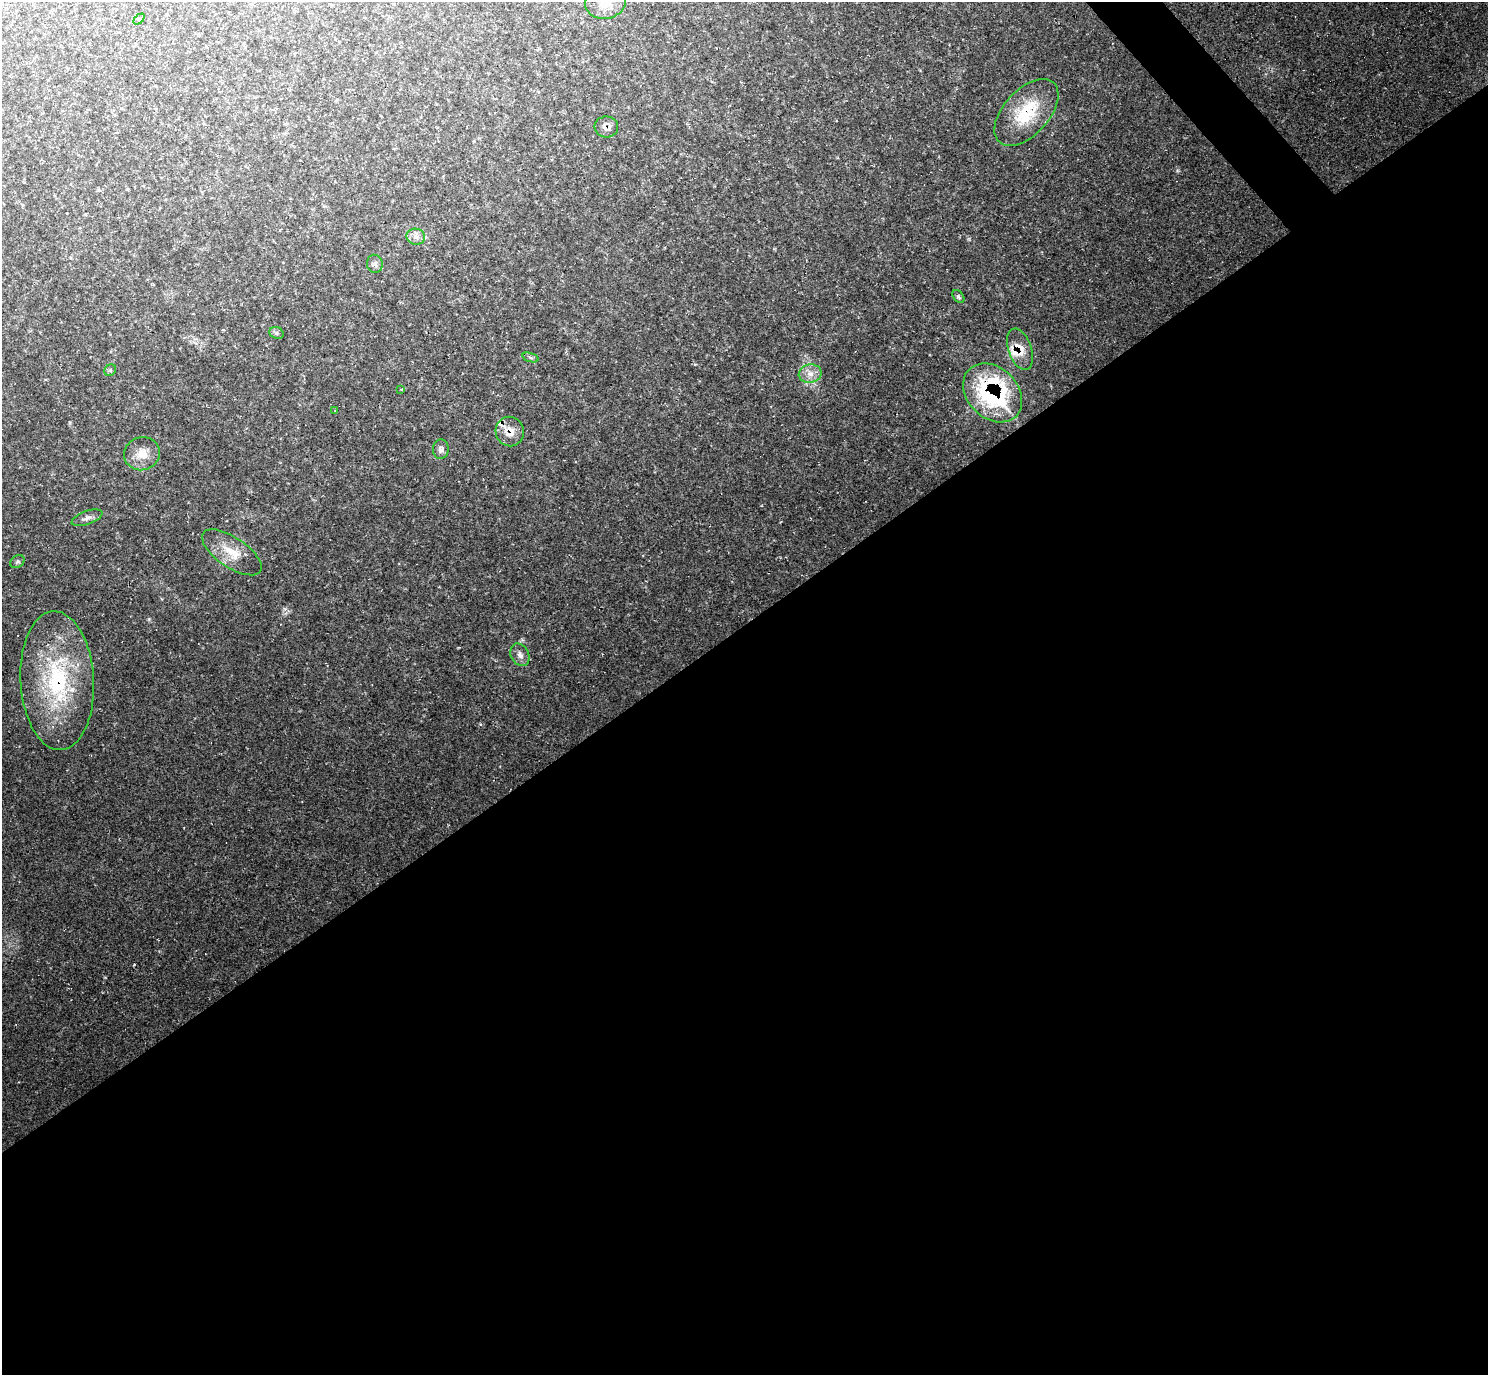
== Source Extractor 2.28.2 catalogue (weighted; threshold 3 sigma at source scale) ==
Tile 15 of 4 x 4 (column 3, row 4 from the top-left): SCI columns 2983-4468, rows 304-1676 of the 5955 x 5951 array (HDU 1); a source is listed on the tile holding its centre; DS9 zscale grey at full resolution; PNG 1490 x 1377 px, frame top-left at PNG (2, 2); each listed source drawn as its Kron ellipse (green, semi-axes under 4 px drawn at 4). Shown black and unused: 56% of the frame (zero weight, under 2 of 3 exposures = <1% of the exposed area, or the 3 px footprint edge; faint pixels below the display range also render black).
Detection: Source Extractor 2.28.2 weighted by HDU 2 'WHT'; one run over the whole footprint, this tile lists its part. Background 0.0347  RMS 0.0065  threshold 0.0292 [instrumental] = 3 sigma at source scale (4.5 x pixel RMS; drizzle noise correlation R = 1.50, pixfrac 1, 0.05/0.05 arcsec/px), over >= 5 px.
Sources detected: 27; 2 cosmic-ray / hot-pixel residue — neither listed nor drawn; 2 inside a brighter listed object's ellipse — not listed separately; the other 23 listed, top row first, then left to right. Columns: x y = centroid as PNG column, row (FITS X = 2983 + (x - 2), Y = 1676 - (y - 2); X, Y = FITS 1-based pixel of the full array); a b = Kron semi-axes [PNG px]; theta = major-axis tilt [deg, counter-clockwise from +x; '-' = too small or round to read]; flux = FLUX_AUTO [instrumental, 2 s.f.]
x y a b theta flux
605 2 20 16 9 12
139 19 6 4 44 0.87
1026 112 40 22 47 32
606 127 12 10 -6 4.4
416 237 9 8 - 3.2
375 264 9 8 - 2.3
958 297 7 5 -51 1.2
276 333 7 5 -21 1.5
1020 349 21 11 -70 9.5
530 357 8 3 -19 1.1
110 370 6 5 - 1.1
810 374 11 9 10 5.4
400 389 3 2 - 0.66
993 393 33 25 -45 100
335 410 3 2 - 0.36
510 432 15 14 - 8.5
441 449 10 8 88 3
142 454 18 16 16 10
87 518 16 6 20 3.1
232 552 34 15 -34 15
17 562 7 6 - 1.2
520 655 12 9 -62 3.6
57 681 69 36 -87 85
Overlapping masked pixels (flux is a lower limit): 6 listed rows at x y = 1026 112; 606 127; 1020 349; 993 393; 510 432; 57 681
Isophote crosses this tile's border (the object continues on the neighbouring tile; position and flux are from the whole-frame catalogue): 1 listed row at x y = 605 2
Unlisted compact peaks at least as high as the median listed source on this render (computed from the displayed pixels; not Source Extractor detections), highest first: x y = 149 619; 480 724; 1177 171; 285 609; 70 423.